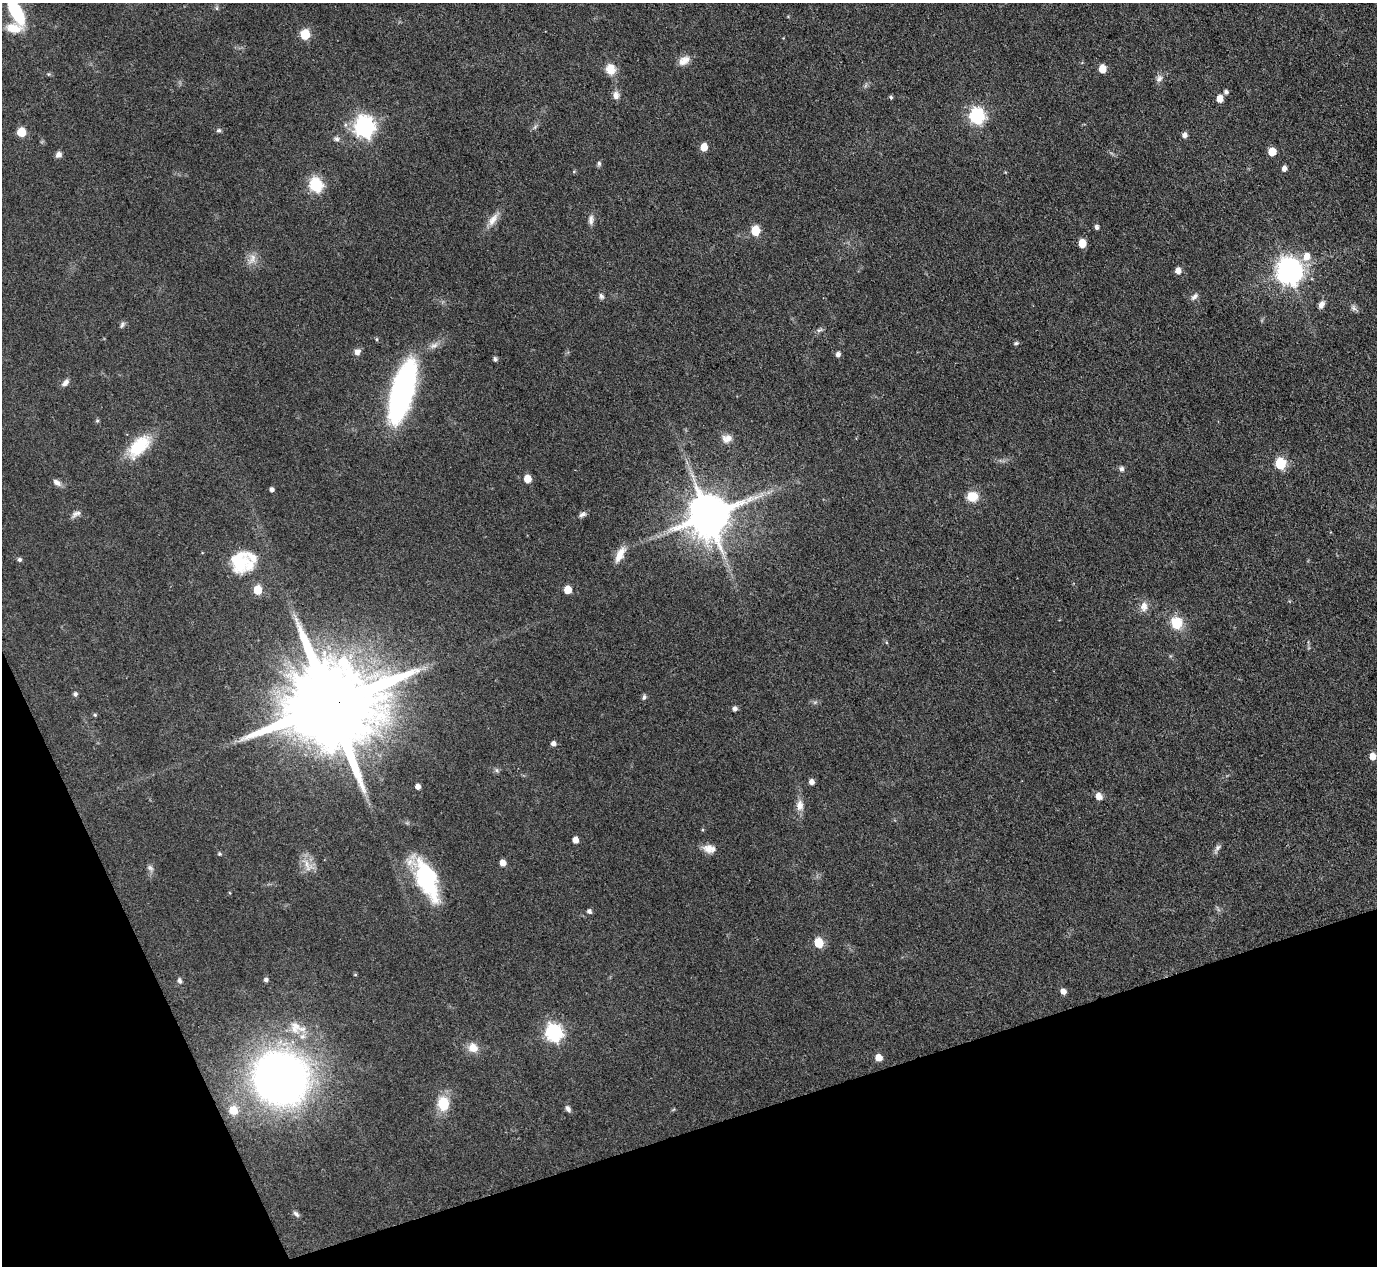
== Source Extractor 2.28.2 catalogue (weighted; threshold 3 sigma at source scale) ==
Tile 14 of 4 x 4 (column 2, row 4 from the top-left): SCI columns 1376-2750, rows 283-1546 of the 5500 x 5490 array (HDU 1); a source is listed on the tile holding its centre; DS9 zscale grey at full resolution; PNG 1379 x 1268 px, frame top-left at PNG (2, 3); no overlay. Shown black and unused: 17% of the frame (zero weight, under 3 of 4 exposures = <1% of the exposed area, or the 3 px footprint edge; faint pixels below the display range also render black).
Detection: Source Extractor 2.28.2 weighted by HDU 2 'WHT'; one run over the whole footprint, this tile lists its part. Background 0.042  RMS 0.0051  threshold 0.0229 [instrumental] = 3 sigma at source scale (4.5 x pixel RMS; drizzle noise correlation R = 1.50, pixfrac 1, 0.05/0.05 arcsec/px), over >= 5 px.
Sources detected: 112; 1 too faint to see at this stretch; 1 inside a brighter object's white glare — not listed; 4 inside a brighter listed object's ellipse — not listed separately; the other 106 listed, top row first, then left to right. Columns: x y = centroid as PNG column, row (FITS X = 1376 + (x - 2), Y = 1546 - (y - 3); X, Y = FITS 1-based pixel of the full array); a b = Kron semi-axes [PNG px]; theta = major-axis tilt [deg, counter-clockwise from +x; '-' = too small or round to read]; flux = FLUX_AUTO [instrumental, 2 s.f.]
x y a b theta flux
217 8 6 4 -89 0.8
16 12 21 9 -62 37
14 28 18 10 -6 9.2
305 34 6 5 - 27
684 60 16 10 33 4.6
610 69 13 11 -73 6.7
1102 69 6 5 - 10
48 74 5 4 - 0.62
1159 78 11 8 51 2.2
1226 92 5 5 - 1.5
616 95 11 9 84 2.8
891 97 5 4 - 0.84
1220 99 6 5 - 5.8
977 116 7 6 - 120
364 127 8 7 - 280
535 127 8 4 53 1.1
219 130 7 5 14 0.97
21 132 6 5 - 19
1185 135 6 5 - 2.3
336 139 9 7 -22 1.7
704 147 6 5 - 8.8
1272 152 6 5 - 11
58 155 6 6 - 2.5
599 163 6 6 - 1.1
1284 168 6 4 82 2.3
574 172 5 4 - 0.56
316 185 7 6 - 77
493 219 22 9 55 5
591 220 14 7 88 2.4
1097 227 5 4 - 1.5
755 231 6 5 - 20
1082 243 6 5 - 13
1307 256 9 8 - 6
252 259 17 10 65 4.3
1178 271 6 5 - 3.8
1289 271 9 8 - 590
601 296 8 6 -63 1.4
1194 296 12 6 43 1.9
1321 304 10 7 59 2.6
1354 308 9 7 -53 1.7
122 325 9 5 56 1.2
819 330 9 5 19 1.3
376 339 5 3 - 0.6
1016 343 7 5 10 0.95
434 345 14 8 27 3.1
357 352 9 8 - 2.3
838 354 5 5 - 2
495 359 5 5 - 1.3
65 383 10 6 45 2.2
402 391 48 16 74 170
97 421 5 5 - 0.72
727 438 13 10 11 3.8
139 446 34 17 46 21
1280 464 6 6 - 40
1121 469 7 7 - 1.6
692 475 7 4 -71 1.5
527 479 6 5 - 8
57 482 12 7 -38 2.4
272 490 5 4 - 1.6
972 496 10 9 - 9.7
76 514 15 7 29 2.2
582 514 9 6 19 1.6
708 516 12 12 - 2400
620 554 23 9 63 6.2
19 560 5 5 - 1.2
241 564 28 23 46 19
258 590 6 5 - 17
568 590 6 5 - 11
1144 606 12 9 78 4.1
1176 623 8 7 - 20
886 642 5 3 - 0.51
75 694 5 5 - 1.2
644 697 8 5 63 1.2
329 705 26 21 16 14000
735 709 5 5 - 1.7
95 715 4 4 - 0.72
553 744 6 5 - 2
1372 756 6 5 - 6.5
497 770 7 5 -61 1
811 782 5 5 - 2.7
418 787 5 4 - 3.1
1099 796 8 7 - 3.4
800 805 14 9 89 4.2
575 840 5 5 - 4.4
1217 848 14 6 61 1.8
708 849 15 11 -40 4.1
219 854 5 5 - 0.84
503 863 5 5 - 4.5
307 865 23 11 -56 6.1
150 868 10 6 -45 1.7
426 876 53 24 -63 46
589 911 5 5 - 1.5
819 943 6 5 - 20
355 975 5 3 - 0.5
180 980 8 6 -81 1.4
266 980 5 5 - 1.4
1063 991 6 5 - 3.3
295 1027 20 15 -77 9.2
553 1033 8 7 - 160
473 1048 12 11 - 5.8
879 1058 6 5 - 6.2
280 1078 36 34 -38 400
443 1103 15 12 -85 14
568 1109 8 6 -62 1.7
233 1110 6 6 - 13
296 1214 10 5 -45 1.3
Overlapping masked pixels (flux is a lower limit): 1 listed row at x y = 329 705
Isophote crosses this tile's border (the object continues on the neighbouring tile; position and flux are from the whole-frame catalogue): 1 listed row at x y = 16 12